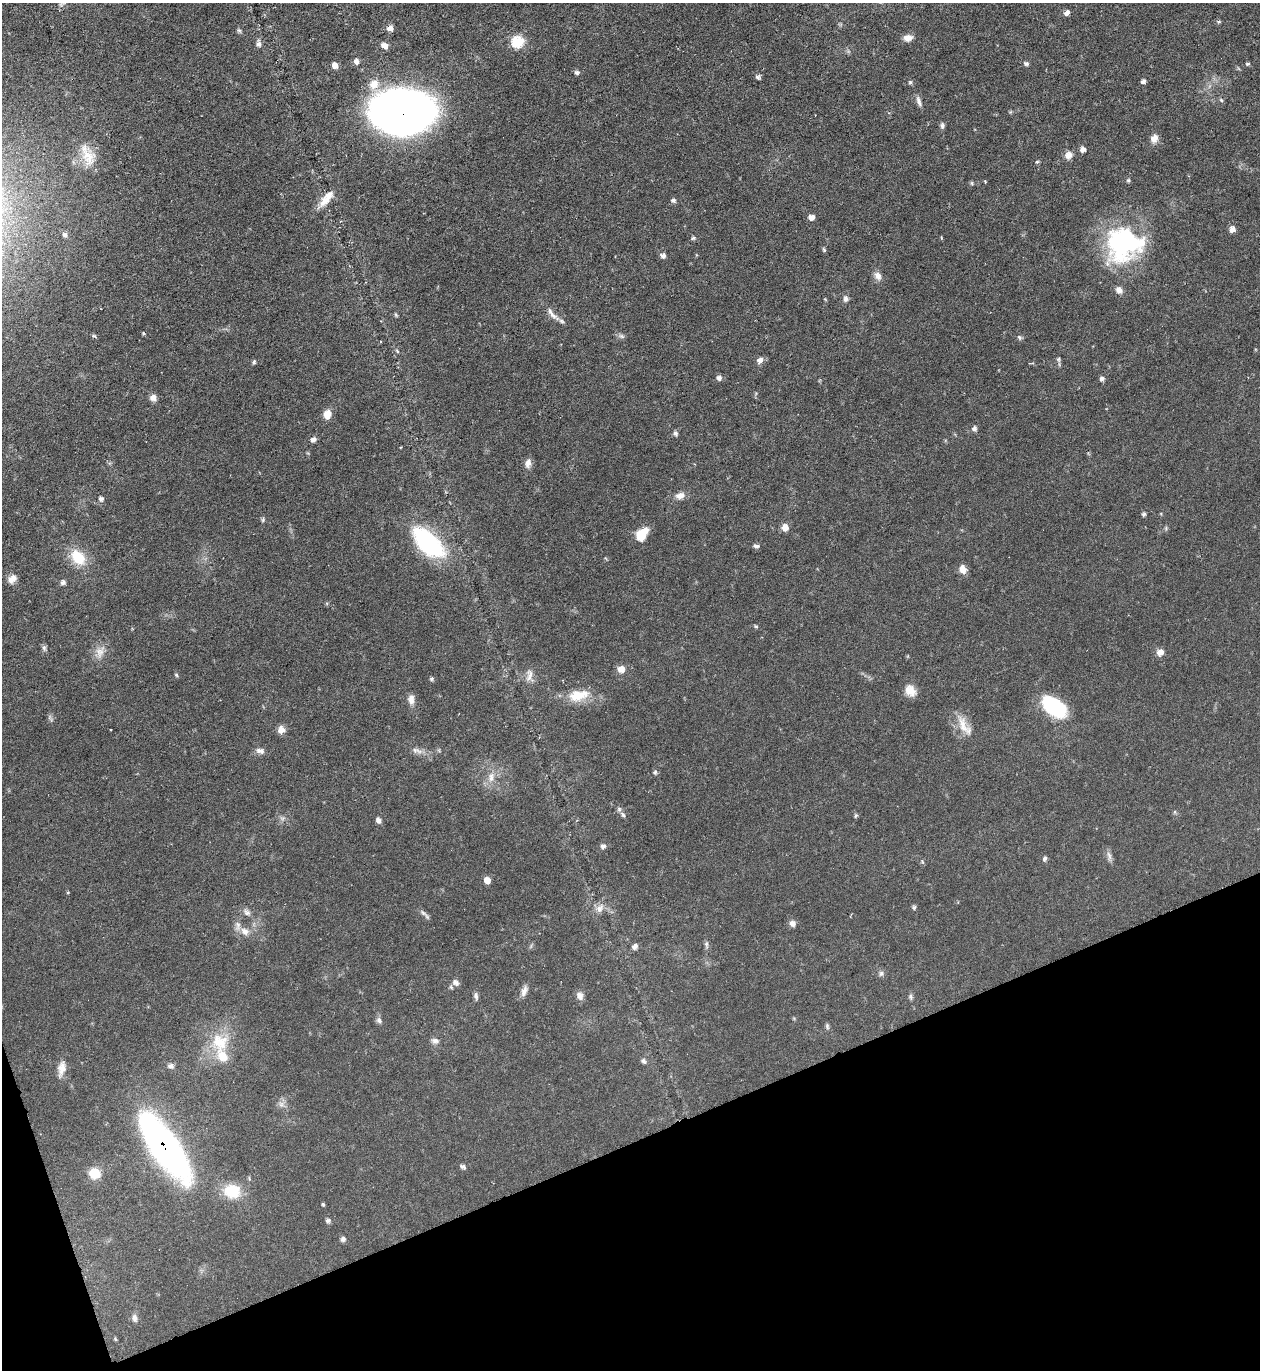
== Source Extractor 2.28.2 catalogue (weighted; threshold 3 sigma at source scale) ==
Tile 14 of 4 x 4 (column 2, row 4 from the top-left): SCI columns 1407-2664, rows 1-1368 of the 5460 x 5473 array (HDU 1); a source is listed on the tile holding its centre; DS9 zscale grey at full resolution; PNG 1262 x 1372 px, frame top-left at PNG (2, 3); no overlay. Shown black and unused: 18% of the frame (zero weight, under 4 of 8 exposures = <1% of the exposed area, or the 3 px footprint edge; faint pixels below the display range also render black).
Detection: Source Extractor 2.28.2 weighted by HDU 2 'WHT'; one run over the whole footprint, this tile lists its part. Background 0.0583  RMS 0.0049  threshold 0.02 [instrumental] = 3 sigma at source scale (4.09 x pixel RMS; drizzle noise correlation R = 1.36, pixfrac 0.8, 0.05/0.05 arcsec/px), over >= 5 px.
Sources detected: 126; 1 inside a brighter listed object's ellipse — not listed separately; the other 125 listed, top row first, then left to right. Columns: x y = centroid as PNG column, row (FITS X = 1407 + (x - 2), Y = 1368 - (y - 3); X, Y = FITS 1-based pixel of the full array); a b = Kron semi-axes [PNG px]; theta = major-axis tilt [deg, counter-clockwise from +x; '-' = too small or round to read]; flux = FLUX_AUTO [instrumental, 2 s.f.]
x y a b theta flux
1067 13 6 5 - 2.1
390 28 7 5 2 2.9
239 30 6 5 - 0.82
908 38 12 8 7 2.9
517 42 8 7 - 19
258 44 7 7 - 1.7
384 45 7 6 - 3
356 61 8 6 -71 1.7
1026 64 7 5 7 1
1247 64 6 4 7 0.67
335 65 7 6 - 2.8
577 72 6 6 - 1
757 77 8 4 -54 0.87
1143 81 6 4 25 1.2
910 82 5 5 - 0.69
374 84 9 8 - 6.5
1221 100 6 4 -45 0.64
919 101 15 5 -74 1.9
402 112 48 32 5 400
942 125 7 6 - 1.1
1154 138 10 8 59 3.2
1082 149 6 6 - 2.1
88 155 34 16 -67 10
1068 155 10 8 49 2.7
1037 162 5 3 - 0.55
1128 180 5 4 - 0.6
972 183 6 4 -88 0.57
326 199 26 8 52 6.2
673 200 7 5 4 1.1
811 217 6 6 - 2.3
1232 229 7 7 - 2.5
65 234 6 6 - 1.2
693 238 6 4 44 0.72
1124 244 42 38 16 67
824 250 6 4 -60 0.72
663 255 8 6 3 1.4
878 276 12 9 -59 2.5
1119 290 9 7 -32 2.4
846 299 9 6 90 1.5
552 313 23 7 -52 3.5
396 315 6 3 -71 0.57
143 333 5 4 - 0.49
94 336 7 3 -30 0.66
622 336 9 6 -27 1.1
1019 337 7 5 -41 0.91
397 351 6 3 -46 0.55
1059 359 6 5 - 0.79
760 360 7 6 - 2.7
254 362 6 4 69 0.7
719 378 7 7 - 1.4
1102 378 6 6 - 1.3
153 398 8 8 - 2.4
327 414 10 8 68 4.2
974 428 6 6 - 1.3
675 434 7 5 -57 1.1
313 439 6 5 - 2.2
528 463 11 8 79 2.6
680 495 13 8 12 2.9
101 499 7 6 - 1.3
1144 514 5 4 - 0.84
263 520 6 4 89 0.69
785 527 7 6 - 3.8
642 534 14 9 57 10
428 543 39 19 -43 53
756 546 7 4 -1 1.2
78 557 21 15 -49 12
963 569 11 8 -72 3.2
12 579 11 8 46 3.2
63 582 7 5 51 1.3
756 626 6 4 -1 0.56
44 648 6 6 - 1
100 652 17 11 67 4.4
1160 652 7 6 - 3.7
621 669 7 7 - 4.7
176 675 6 4 -48 0.61
529 675 19 8 82 3.1
431 679 5 5 - 0.68
910 691 15 11 -49 4.6
579 695 27 13 12 11
411 699 13 8 -89 2.7
1054 706 28 16 -36 31
963 725 28 11 -67 7.1
281 730 7 7 - 4.5
415 750 13 7 -19 2.2
260 751 11 7 -9 2.2
655 772 6 5 - 0.81
491 777 15 7 84 3.3
619 809 6 6 - 0.95
623 815 7 5 -59 0.93
856 816 6 4 44 0.6
378 820 7 5 -72 1.6
603 846 7 5 22 1.4
1109 856 14 5 -76 1.8
1045 859 7 5 57 0.95
487 880 7 6 - 2.9
914 907 6 5 - 0.79
600 909 11 8 75 2.9
247 912 11 7 -41 1.9
423 913 9 5 -33 1.4
792 923 8 7 - 2
245 931 12 9 -43 3.8
706 944 11 5 -88 1.2
634 946 8 6 44 1.7
881 973 8 5 53 1.1
456 983 9 7 -35 1.8
524 991 15 7 70 2.4
476 996 11 5 -79 1.2
580 996 11 8 -68 2.2
911 997 7 5 -73 0.94
379 1020 9 7 -67 1.4
827 1026 8 5 -81 0.84
435 1041 10 7 -11 1.6
220 1042 27 24 -73 17
644 1061 8 6 -64 1.1
171 1066 8 7 - 1.6
61 1068 21 9 79 4.4
281 1104 7 7 - 1.7
164 1146 48 16 -54 270
463 1167 7 5 -25 1.3
95 1174 12 11 - 7.2
232 1191 20 17 -5 13
323 1205 4 3 - 0.6
328 1220 6 5 - 1.1
343 1239 6 6 - 1.3
135 1318 10 7 -82 1.6
Overlapping masked pixels (flux is a lower limit): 2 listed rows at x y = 402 112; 164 1146